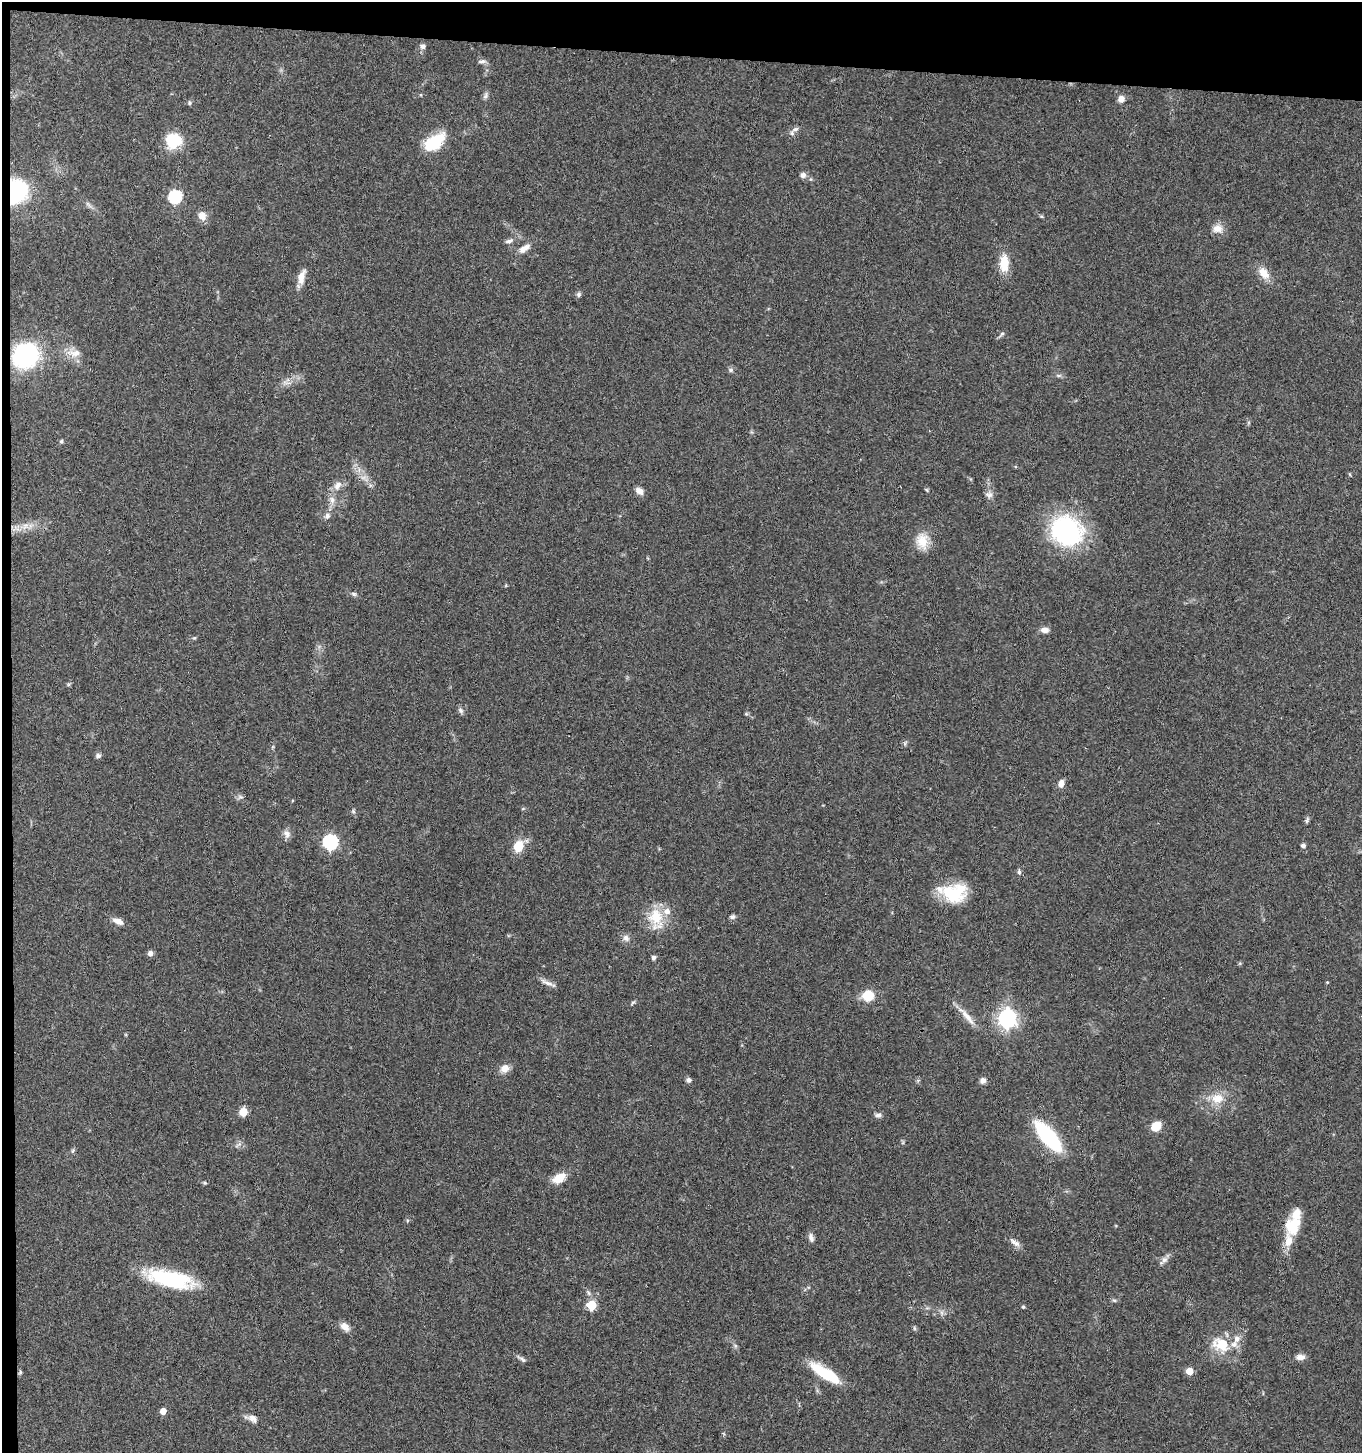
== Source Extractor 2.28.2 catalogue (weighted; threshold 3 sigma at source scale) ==
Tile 1 of 3 x 3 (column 1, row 1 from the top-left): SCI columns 205-1564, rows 2909-4359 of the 4441 x 4368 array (HDU 1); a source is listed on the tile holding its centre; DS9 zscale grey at full resolution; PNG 1364 x 1455 px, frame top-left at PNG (2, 2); no overlay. Shown black and unused: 4% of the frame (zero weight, under 3 of 4 exposures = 6% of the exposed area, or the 3 px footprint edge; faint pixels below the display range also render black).
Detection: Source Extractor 2.28.2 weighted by HDU 2 'WHT'; one run over the whole footprint, this tile lists its part. Background 0.0675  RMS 0.0053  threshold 0.0238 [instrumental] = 3 sigma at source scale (4.5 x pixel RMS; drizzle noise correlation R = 1.50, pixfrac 1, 0.05/0.05 arcsec/px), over >= 5 px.
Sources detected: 105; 1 too faint to see at this stretch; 1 inside a brighter object's white glare — not listed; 6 inside a brighter listed object's ellipse — not listed separately; the other 97 listed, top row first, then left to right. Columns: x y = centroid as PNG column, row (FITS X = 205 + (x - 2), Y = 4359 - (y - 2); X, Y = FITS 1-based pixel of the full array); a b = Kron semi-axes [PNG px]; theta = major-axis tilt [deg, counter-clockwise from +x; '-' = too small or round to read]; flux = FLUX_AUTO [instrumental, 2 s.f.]
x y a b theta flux
422 46 7 6 - 1.7
482 61 11 5 5 1.4
421 95 5 3 - 0.43
485 96 11 5 75 1.4
1121 99 7 7 - 3.4
189 103 6 4 -84 0.76
795 129 12 5 29 2
174 140 14 13 - 22
436 141 25 15 49 17
803 175 7 6 - 2.2
16 191 23 19 80 43
175 197 7 6 - 61
88 204 8 4 -45 1.3
202 216 11 10 - 3.9
1217 229 14 11 6 4.4
509 241 11 5 18 1.8
524 248 17 8 35 3.9
1004 263 23 11 -90 9.7
1264 273 17 11 -49 6.2
301 277 20 9 74 5.1
579 295 6 6 - 1.2
1002 334 6 5 - 0.99
74 353 23 9 -3 6.1
25 355 28 25 35 54
731 370 7 6 - 1.2
1058 375 7 4 -19 0.91
287 383 14 3 -8 1.5
61 441 5 4 - 0.77
338 485 13 8 50 3.7
927 490 6 4 -70 0.68
639 491 10 7 -40 3.2
989 495 10 7 -8 2
332 500 10 6 -81 2.7
327 516 8 7 - 2.1
25 526 11 7 36 3.5
1067 531 35 30 -28 68
922 541 21 15 -82 8.9
354 594 7 5 -17 1.2
1045 630 11 7 -5 2.6
194 638 6 3 17 0.62
461 710 9 6 -51 1.4
746 714 5 5 - 0.7
905 743 6 4 72 0.85
98 756 7 6 - 1.4
1061 783 9 6 82 3
240 797 8 4 0 1.1
353 811 6 4 -47 0.84
1307 820 10 4 70 1.1
287 834 12 9 -75 2.7
330 842 7 6 - 100
1303 845 5 4 - 1.7
518 847 9 7 68 14
1019 872 7 5 -80 1.1
951 893 30 20 -24 22
656 916 22 21 - 15
732 917 7 5 11 1.3
118 921 13 7 -22 3.5
626 938 9 8 - 2.4
150 953 6 6 - 2.1
653 957 6 5 - 1.3
547 982 19 5 -24 2.7
1327 982 4 4 - 0.49
868 995 8 8 - 17
633 1002 8 4 48 0.79
968 1017 29 7 -51 5.8
1007 1018 7 7 - 250
505 1068 11 9 36 4.3
688 1080 6 6 - 1.6
983 1080 7 6 - 2.2
1217 1098 19 14 6 9
243 1112 5 5 - 16
878 1115 10 5 1 1.5
1156 1126 10 7 40 9.1
1048 1136 27 10 -50 59
238 1145 11 3 30 1.2
73 1151 8 5 70 0.89
559 1178 13 8 31 9.9
205 1183 5 5 - 0.77
1293 1226 26 20 71 15
811 1237 12 6 -74 2.2
1015 1242 17 6 -37 2.9
1164 1260 14 7 47 2.5
170 1279 51 17 -13 40
1114 1300 6 4 -18 0.8
591 1305 5 5 - 26
1023 1307 5 4 - 0.63
942 1313 7 4 -71 1.2
345 1327 11 8 -44 4
914 1328 6 4 -72 0.75
1222 1344 19 14 -11 15
1300 1357 12 7 1 3
521 1359 17 4 -36 1.5
1189 1371 5 5 - 10
20 1372 6 5 - 0.75
825 1373 37 11 -32 21
163 1411 5 4 - 5.2
252 1418 13 8 -48 3.2
Overlapping masked pixels (flux is a lower limit): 1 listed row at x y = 16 191